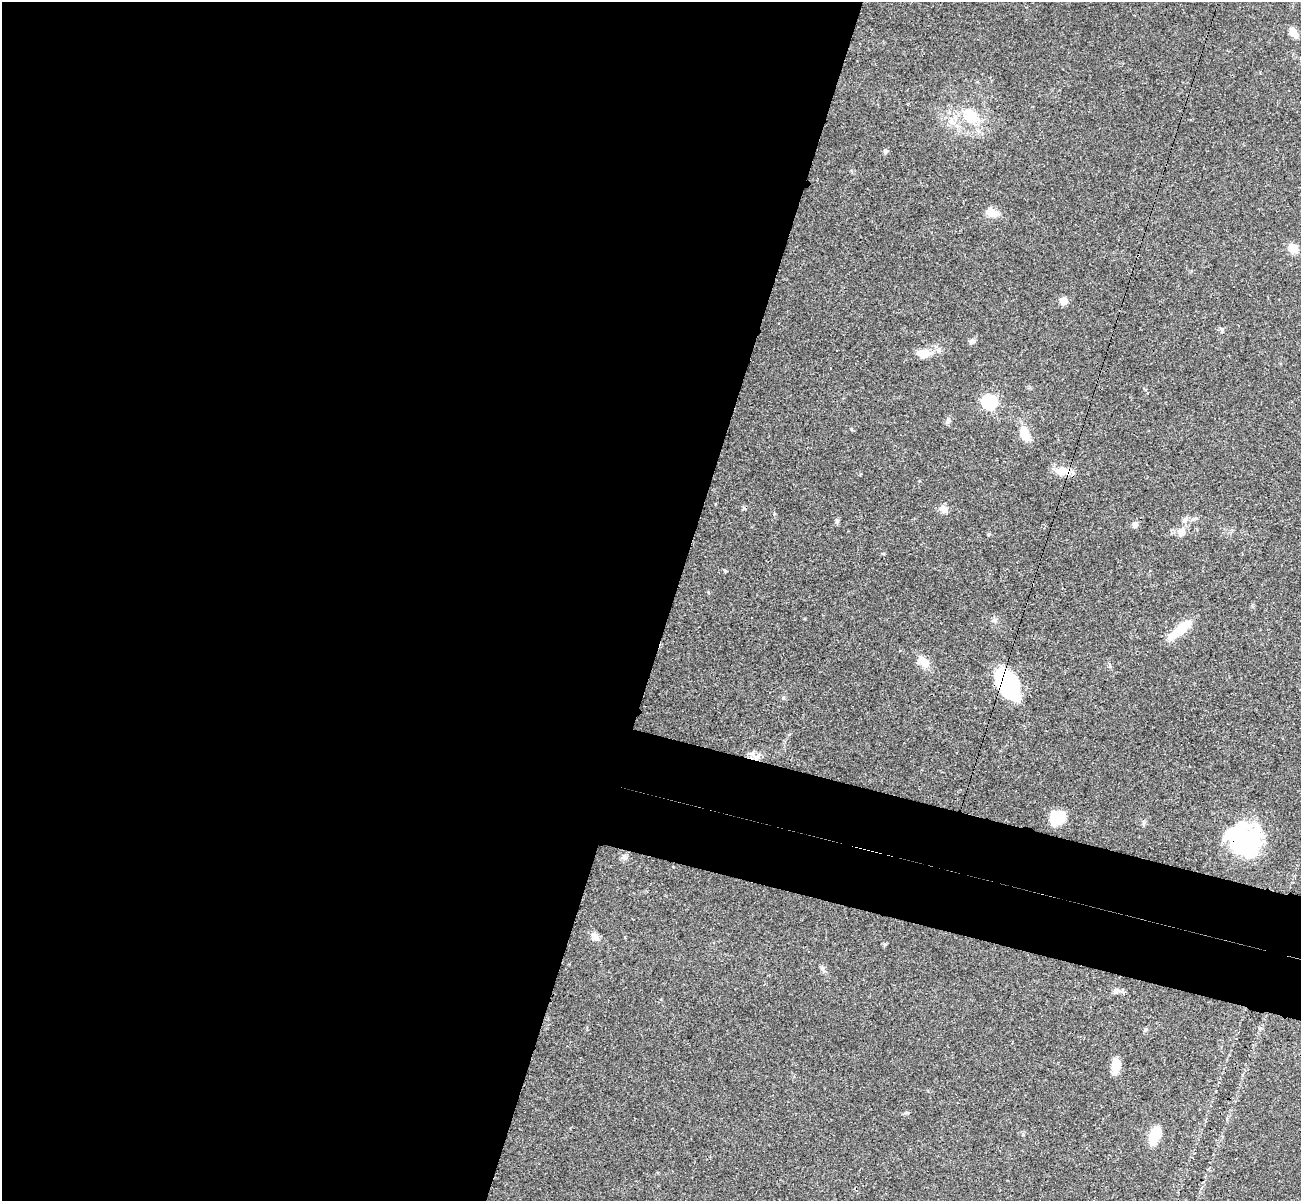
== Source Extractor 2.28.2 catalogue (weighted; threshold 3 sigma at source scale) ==
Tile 5 of 4 x 4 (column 1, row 2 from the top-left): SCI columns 24-1322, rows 2709-3907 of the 5240 x 5291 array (HDU 1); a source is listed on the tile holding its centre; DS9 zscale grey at full resolution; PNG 1303 x 1203 px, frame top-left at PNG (2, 2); no overlay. Shown black and unused: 57% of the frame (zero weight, under 3 of 4 exposures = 6% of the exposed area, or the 3 px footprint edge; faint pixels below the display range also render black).
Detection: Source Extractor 2.28.2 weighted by HDU 2 'WHT'; one run over the whole footprint, this tile lists its part. Background 0.0482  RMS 0.0052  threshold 0.0236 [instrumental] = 3 sigma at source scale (4.5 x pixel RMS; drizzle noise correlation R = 1.50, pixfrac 1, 0.05/0.05 arcsec/px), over >= 5 px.
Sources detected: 30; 1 inside a brighter object's white glare — not listed; the other 29 listed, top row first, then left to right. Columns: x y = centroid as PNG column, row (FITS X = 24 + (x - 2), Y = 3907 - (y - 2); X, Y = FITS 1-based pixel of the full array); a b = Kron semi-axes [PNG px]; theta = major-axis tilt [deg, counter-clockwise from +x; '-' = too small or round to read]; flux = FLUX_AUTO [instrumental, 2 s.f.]
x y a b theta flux
1293 32 11 7 -54 4.4
969 116 24 16 -61 13
952 121 12 5 -45 2.5
885 151 5 4 - 1.5
991 212 16 11 -21 4.4
1293 248 11 9 -48 6.3
1064 301 5 5 - 9.8
1221 329 7 4 -45 0.9
972 341 7 6 - 1.6
923 353 12 8 1 7.8
989 402 7 6 - 94
948 421 8 5 26 1.2
1025 433 19 10 -68 8.2
1061 471 16 11 15 6.4
944 509 12 8 -48 2.7
1135 525 7 7 - 2
1181 532 10 8 76 4.3
989 534 4 4 - 0.6
1180 630 34 9 39 13
924 662 16 9 -42 5.8
1008 684 31 18 -61 41
758 756 7 5 48 1.6
1057 818 17 13 21 11
1246 841 34 30 -83 44
624 857 8 6 89 1.5
595 936 13 8 -46 3
1116 991 7 7 - 1.6
1116 1065 16 8 81 6.7
1155 1135 17 8 72 14
Overlapping masked pixels (flux is a lower limit): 2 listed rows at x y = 1008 684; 1246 841
Unlisted compact peaks at least as high as the median listed source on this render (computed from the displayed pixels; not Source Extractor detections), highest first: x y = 995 620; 907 1113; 783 698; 837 521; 774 514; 725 571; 1145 1030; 885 944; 851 429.